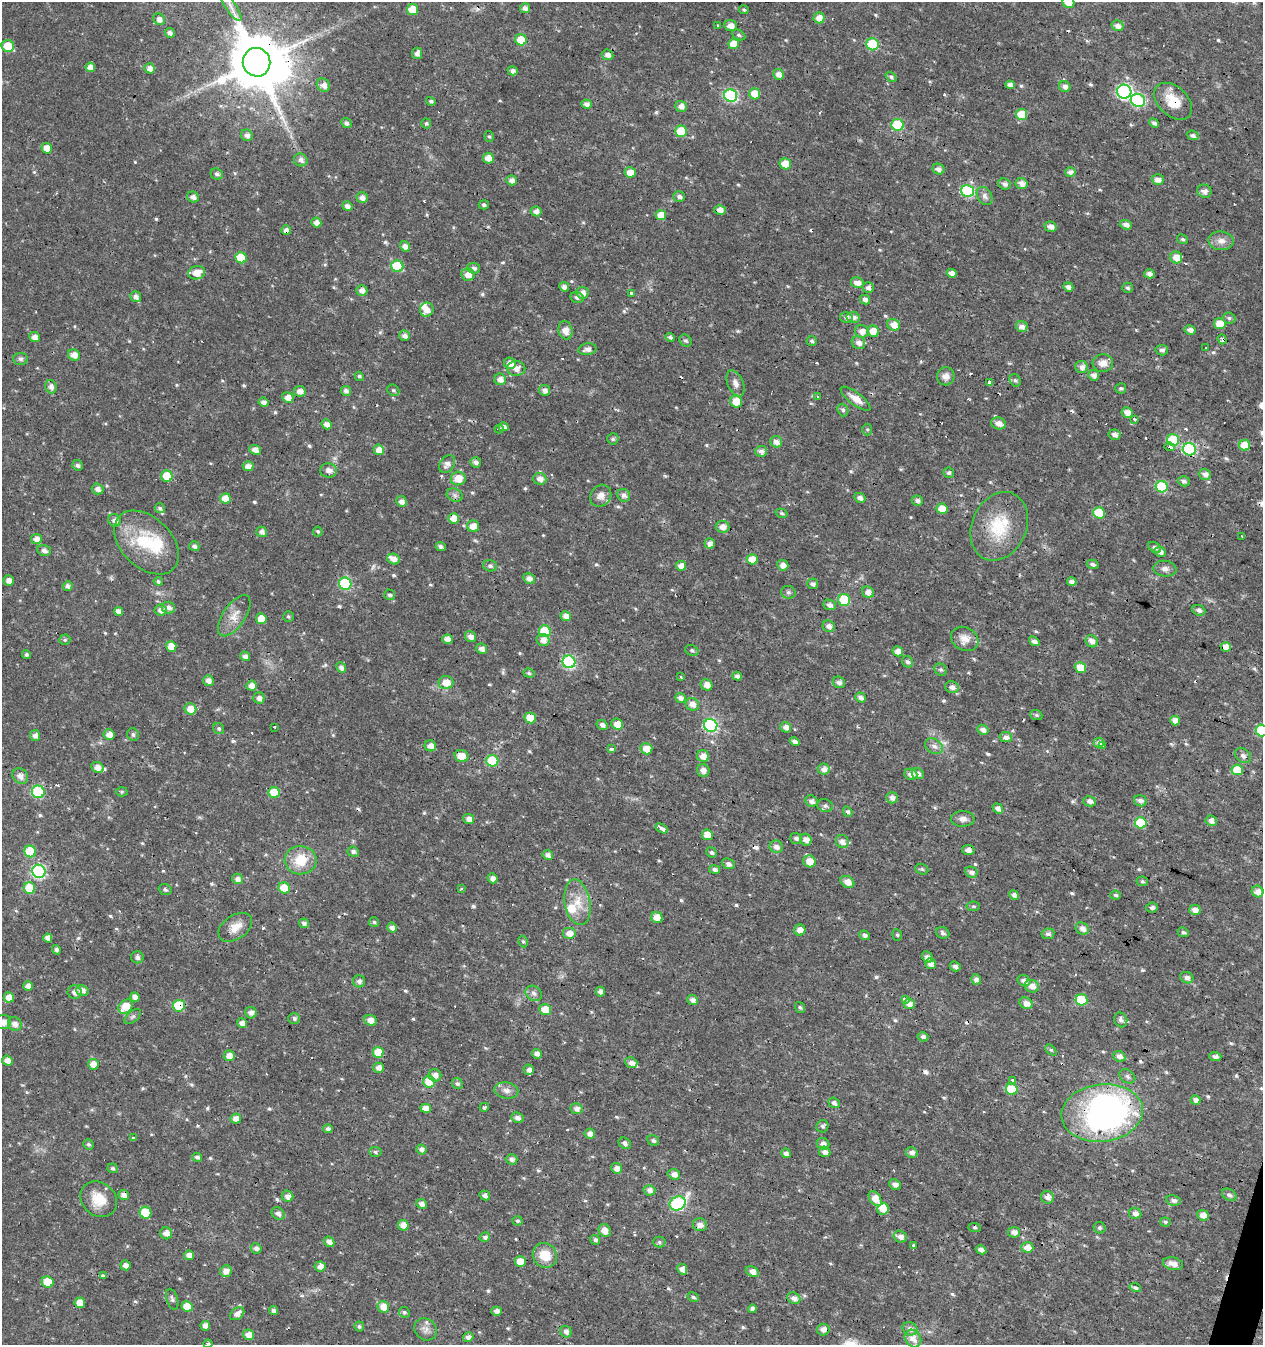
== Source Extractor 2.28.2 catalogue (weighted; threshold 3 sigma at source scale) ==
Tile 6 of 4 x 4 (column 2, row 2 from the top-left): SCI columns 1539-2799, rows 2688-4030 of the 5534 x 5379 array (HDU 1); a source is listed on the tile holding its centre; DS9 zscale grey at full resolution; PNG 1265 x 1347 px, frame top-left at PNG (2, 2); each listed source drawn as its Kron ellipse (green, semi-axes under 4 px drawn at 4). Shown black and unused: <1% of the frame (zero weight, under 3 of 4 exposures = <1% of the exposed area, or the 3 px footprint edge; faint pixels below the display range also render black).
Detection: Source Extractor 2.28.2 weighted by HDU 2 'WHT'; one run over the whole footprint, this tile lists its part. Background 0.016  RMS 0.0021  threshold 0.00951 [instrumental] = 3 sigma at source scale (4.5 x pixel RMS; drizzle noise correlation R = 1.50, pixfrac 1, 0.0396/0.0396 arcsec/px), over >= 5 px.
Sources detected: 657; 1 too faint to see at this stretch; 3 inside a brighter object's white glare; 27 cosmic-ray / hot-pixel residue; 1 long thin detection or spike segment (spike, bleed or trail) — neither listed nor drawn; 8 inside a brighter listed object's ellipse — not listed separately; of the other 617, all 500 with FLUX_AUTO >= 0.341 (the completeness limit of this list) listed and drawn (117 fainter detections not listed), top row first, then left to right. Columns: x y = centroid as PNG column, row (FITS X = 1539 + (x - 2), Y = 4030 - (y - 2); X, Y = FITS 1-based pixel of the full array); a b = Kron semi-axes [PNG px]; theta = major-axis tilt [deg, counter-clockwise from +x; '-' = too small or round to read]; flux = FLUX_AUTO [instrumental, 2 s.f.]
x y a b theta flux
1068 2 6 5 - 2.7
231 6 17 5 -56 1.6
525 8 5 5 - 0.9
412 9 5 5 - 3.5
744 10 5 4 - 0.36
819 18 5 5 - 1.8
159 19 6 5 - 1
717 26 4 3 - 0.61
731 26 6 5 - 1.6
1118 26 6 5 - 1
170 33 5 4 - 0.75
738 35 7 4 -27 0.39
521 40 6 5 - 5.1
734 44 5 5 - 3.9
872 44 6 6 - 13
8 46 6 6 - 4.1
417 53 6 5 - 0.92
607 55 6 5 - 1.1
257 62 14 13 - 1500
90 67 5 4 - 1.8
150 68 5 5 - 1.3
513 71 5 4 - 0.75
778 74 5 5 - 1.3
891 77 6 4 -38 0.49
323 85 7 6 - 1.4
1010 85 5 4 - 0.99
1065 87 6 5 - 1.2
1124 92 7 7 - 41
755 94 5 5 - 3.6
731 95 6 6 - 26
1138 100 7 6 - 23
431 101 5 4 - 0.48
1173 101 22 14 -43 4.9
586 104 5 4 - 0.91
681 106 6 5 - 1.3
1022 114 5 5 - 5.1
346 123 5 4 - 0.68
426 123 5 5 - 0.38
1154 123 5 4 - 0.66
898 125 6 6 - 12
681 131 6 5 - 6.7
247 135 6 5 - 0.97
1193 135 6 4 -22 0.69
489 136 5 4 - 0.35
47 148 5 5 - 2.2
488 158 5 5 - 2.2
301 160 7 6 - 0.93
785 164 6 5 - 3.6
938 169 6 5 - 1
630 172 6 5 - 1.9
1070 172 5 5 - 0.9
217 174 6 5 - 0.6
512 180 5 5 - 1
1158 180 6 5 - 1.3
1005 184 6 5 - 0.86
1022 184 6 5 - 1.4
967 191 6 6 - 18
1204 191 7 6 - 1
985 196 10 7 -59 0.91
193 197 6 5 - 1
679 197 6 5 - 0.7
362 198 6 5 - 1.2
484 205 5 4 - 0.45
347 206 5 4 - 1.1
720 210 6 5 - 1.2
536 211 5 5 - 1.1
661 215 5 5 - 3
316 222 5 5 - 1.4
1126 225 6 4 -19 0.94
1050 227 6 5 - 1.2
286 230 5 4 - 1.1
1183 239 6 4 -28 0.39
1221 241 13 9 -5 1.5
405 246 5 4 - 1
1176 257 6 5 - 2.4
241 258 6 5 - 6.3
397 266 6 5 - 8.6
474 268 6 5 - 0.7
197 273 8 6 11 2.5
952 273 5 4 - 1.3
1149 274 5 4 - 1.1
468 275 6 6 - 1.9
857 283 6 5 - 1.6
564 287 5 4 - 0.98
1068 287 5 4 - 1
868 288 5 5 - 0.82
1127 288 5 5 - 0.44
362 291 5 5 - 1.4
582 293 6 6 - 1.4
631 294 3 3 - 2.4
136 297 6 5 - 1.1
577 297 7 5 -14 0.67
865 300 5 4 - 0.93
427 310 7 6 - 1.7
846 317 6 5 - 0.75
853 317 6 5 - 1
1229 318 6 5 - 0.48
1220 324 6 5 - 4.1
894 325 6 5 - 2.1
1022 326 6 5 - 1.2
565 330 9 7 -78 1.6
1190 330 5 4 - 1
862 331 7 6 - 1.5
873 331 6 5 - 2.9
405 336 5 5 - 1.1
34 337 5 5 - 1.2
670 337 4 4 - 0.69
1222 339 5 4 - 1
685 341 7 5 -41 0.45
812 341 5 5 - 0.43
858 343 7 6 - 1.3
1206 348 3 3 - 0.35
587 349 9 6 11 1.1
1162 350 6 5 - 0.61
74 355 6 5 - 1.5
21 359 7 6 - 0.53
510 363 6 5 - 1.8
1103 363 10 9 - 1.6
1081 367 6 6 - 1.3
516 368 9 7 -2 1.6
1094 375 5 5 - 1.1
359 376 5 4 - 0.42
946 376 9 9 - 1.3
500 379 6 5 - 1.3
1015 380 6 5 - 0.44
990 382 4 3 - 0.91
735 383 14 7 -66 1.2
51 387 7 5 -70 1
1121 388 5 5 - 0.37
393 390 6 5 - 0.44
544 390 6 5 - 0.86
300 391 6 5 - 1.3
346 391 5 5 - 0.81
288 397 6 5 - 1.7
818 397 3 3 - 0.49
855 399 18 6 -37 2.1
264 402 5 4 - 1
736 402 6 6 - 3.3
843 410 6 5 - 0.43
1127 412 6 5 - 1.7
1134 419 3 3 - 0.72
999 423 7 6 - 1.4
326 424 5 4 - 1.3
503 427 5 4 - 0.78
499 429 4 3 - 0.93
867 429 6 5 - 0.36
1115 435 6 5 - 1
613 439 5 5 - 0.43
1173 440 6 6 - 13
776 442 6 5 - 1.2
1244 445 5 5 - 4.5
1170 447 5 3 - 1
1189 449 6 6 - 20
255 450 6 4 -23 1.2
379 450 5 5 - 2.1
761 451 6 5 - 0.98
476 462 5 5 - 0.76
447 464 10 7 55 1.1
78 465 5 5 - 0.57
248 466 5 5 - 1.4
329 470 8 7 - 1.2
949 473 5 5 - 0.48
1205 474 6 5 - 1.1
167 476 6 5 - 4.7
458 478 7 7 - 3
540 479 6 6 - 1.3
1184 481 6 5 - 0.58
1162 487 6 5 - 13
98 489 6 5 - 1
455 495 8 6 -21 0.65
624 495 7 6 - 0.86
601 496 11 10 - 1.5
225 498 5 5 - 2.7
860 498 6 4 -29 0.94
401 501 5 5 - 1.2
917 501 5 5 - 0.75
160 508 5 5 - 0.44
942 509 5 5 - 3.5
781 513 6 4 -16 0.36
1099 513 6 5 - 7.1
454 518 5 5 - 2.9
115 520 7 6 - 1.1
473 526 6 6 - 2.2
999 526 35 27 65 9.8
722 527 7 6 - 1.4
318 531 5 5 - 0.37
262 532 5 5 - 1
1242 536 3 3 - 1.1
36 539 5 5 - 1.5
147 543 38 25 -44 12
710 543 5 5 - 1.2
194 546 5 5 - 0.64
441 547 5 4 - 0.59
1155 547 7 5 -33 0.55
44 550 7 5 -21 0.81
1160 552 6 5 - 1.2
394 559 6 5 - 1.2
752 559 5 5 - 3
1093 564 6 4 -15 0.55
783 565 6 5 - 1.3
490 566 7 6 - 0.6
681 566 5 4 - 1.5
1165 569 11 8 -6 0.99
529 579 6 5 - 1.3
9 581 5 5 - 1.4
158 581 4 3 - 0.42
1072 582 5 4 - 0.81
345 584 6 6 - 19
813 584 5 5 - 0.71
68 586 5 4 - 0.8
788 592 7 6 - 0.55
868 592 6 5 - 1.4
390 595 6 5 - 0.49
844 600 6 6 - 12
830 605 6 5 - 0.78
168 607 7 6 - 0.85
161 610 6 5 - 1.2
1199 610 7 5 -21 0.68
118 611 4 4 - 1.4
234 616 24 11 56 2.6
288 616 5 5 - 0.37
566 616 5 5 - 1.3
261 619 5 5 - 3.5
829 626 6 5 - 1
545 631 6 5 - 10
471 637 6 5 - 1.1
448 639 5 4 - 1.6
965 639 14 11 -29 2
65 640 6 5 - 0.39
543 640 6 6 - 1.4
1034 641 6 4 -38 0.97
1092 641 6 5 - 1.3
171 646 5 5 - 2.8
1226 647 5 5 - 2.6
481 649 5 5 - 1.1
692 650 7 5 -28 0.4
898 651 5 4 - 1.4
26 655 4 4 - 0.43
245 656 5 4 - 0.97
569 662 6 6 - 29
907 662 6 5 - 0.55
1080 667 6 5 - 3.2
341 668 6 4 -47 0.7
941 670 6 5 - 0.44
529 673 6 4 -17 0.4
737 676 4 4 - 0.8
681 677 3 3 - 0.48
208 681 5 5 - 1.1
839 682 6 5 - 0.89
446 683 7 6 - 2.7
707 685 6 5 - 1.8
251 686 5 5 - 1.6
952 687 7 6 - 0.96
861 697 5 4 - 0.92
259 698 6 5 - 0.92
680 698 5 4 - 0.95
692 704 7 6 - 1.8
190 709 6 5 - 2.7
1036 715 6 5 - 0.38
530 718 6 5 - 4.6
1175 721 5 5 - 1.5
617 724 6 5 - 2.2
602 725 6 5 - 0.81
711 725 7 6 - 29
274 727 3 3 - 0.59
786 727 5 5 - 1.2
219 729 6 5 - 0.41
983 730 6 5 - 1
1262 730 6 6 - 12
133 734 6 5 - 0.51
35 735 5 5 - 1
109 735 5 5 - 1.7
1006 737 6 5 - 1.1
795 742 5 4 - 0.95
1099 743 5 5 - 1
1103 745 3 3 - 0.54
430 746 6 5 - 1.5
934 746 9 7 -31 1
611 748 3 3 - 3.4
646 749 6 5 - 2.4
461 756 7 6 - 2.2
703 756 6 5 - 1.9
1243 756 9 6 -37 0.83
492 761 6 6 - 10
97 767 6 5 - 1.6
824 769 6 5 - 1.2
703 770 6 6 - 1.2
1237 770 6 5 - 5.3
911 774 7 5 -20 1.3
918 774 6 5 - 1.1
20 776 8 7 - 1.3
38 792 6 6 - 17
122 792 6 4 2 0.34
274 793 6 5 - 5.2
892 798 6 5 - 1
811 801 6 5 - 0.87
1090 801 6 5 - 0.94
1140 801 6 5 - 0.88
825 806 8 6 -24 0.59
998 808 6 4 -35 1.1
848 812 5 4 - 0.56
469 819 5 5 - 1
963 819 12 7 1 1.2
1211 821 6 5 - 0.97
1141 823 6 5 - 10
661 828 6 3 -31 2.1
707 835 5 5 - 2.3
796 838 6 5 - 0.75
806 840 6 5 - 1.4
842 841 7 6 - 1.5
776 847 7 6 - 1.2
968 850 6 5 - 1
30 851 6 5 - 8.1
353 852 6 5 - 0.64
712 852 5 5 - 0.49
548 855 5 5 - 1.1
300 860 16 14 -3 5.3
809 861 6 6 - 2.7
728 864 7 5 -23 0.78
714 869 5 4 - 0.66
922 869 7 5 -22 0.39
39 871 7 6 - 30
971 872 6 5 - 0.78
492 878 5 4 - 1.1
238 879 6 5 - 1
1142 881 6 5 - 0.35
847 882 7 5 -32 1.9
29 888 6 5 - 7
284 888 6 5 - 5
462 889 3 3 - 0.35
165 890 6 5 - 0.43
1258 891 6 5 - 1.7
1014 895 5 4 - 0.81
1116 895 6 4 -6 0.46
577 902 23 13 -80 4.1
973 906 7 5 5 0.35
1152 908 6 5 - 0.66
1195 910 5 5 - 1.6
657 918 6 5 - 2.2
374 922 5 5 - 0.36
304 923 5 4 - 0.69
235 927 19 12 34 2.6
392 927 5 4 - 1.1
1082 928 7 6 - 1.3
800 930 6 5 - 1.5
1183 932 6 4 -26 0.46
569 933 7 6 - 1.4
943 933 7 5 -27 0.55
1048 934 6 5 - 0.75
865 935 5 4 - 0.57
897 935 5 5 - 0.38
48 938 4 4 - 1.2
523 941 6 4 -61 0.34
56 950 5 4 - 0.67
137 957 6 6 - 0.71
927 957 6 5 - 1.1
930 964 5 5 - 1.2
955 966 6 4 -21 0.75
1187 978 7 5 -26 0.93
976 979 5 5 - 1
359 981 6 6 - 0.84
1024 981 6 5 - 1.1
28 986 5 4 - 1.1
1032 986 7 6 - 1.5
82 990 6 5 - 1.3
75 992 7 6 - 1.2
600 992 5 4 - 0.91
534 993 9 7 -35 0.83
9 997 5 5 - 2.1
135 997 5 4 - 1.2
693 1000 5 5 - 1.1
905 1000 3 3 - 1.6
1081 1000 6 5 - 9.3
1026 1003 7 5 -29 1.5
909 1004 5 5 - 1.4
179 1006 6 6 - 10
126 1007 8 6 47 4.9
800 1007 6 4 -52 0.37
545 1010 6 5 - 3.4
251 1013 6 5 - 1.1
133 1017 10 5 40 0.52
294 1018 6 5 - 0.58
371 1020 6 5 - 1.5
1121 1020 7 6 - 0.71
3 1022 8 7 - 1.7
242 1023 5 4 - 1.1
15 1024 7 6 - 1.2
923 1037 5 4 - 0.64
1051 1050 6 4 -44 0.38
378 1052 5 5 - 4.4
537 1054 5 4 - 1
229 1056 5 5 - 1.6
1119 1056 6 5 - 1.1
1215 1056 6 4 -5 0.84
7 1060 5 5 - 1.4
631 1063 6 5 - 1.2
93 1064 5 5 - 2.1
379 1068 5 5 - 1.3
529 1070 5 5 - 0.93
435 1075 6 6 - 1.1
1127 1076 8 6 -34 0.65
1012 1081 3 3 - 1.1
429 1082 6 5 - 5.3
457 1084 6 5 - 0.46
1012 1089 6 5 - 6.7
506 1090 12 8 -8 1.2
1196 1100 5 4 - 0.95
834 1103 6 5 - 0.72
484 1107 4 3 - 0.74
426 1108 5 4 - 1.7
577 1109 6 5 - 1.1
1102 1113 41 28 6 61
518 1118 6 5 - 1
236 1119 5 5 - 1.6
823 1126 6 6 - 0.47
328 1129 5 4 - 0.61
590 1134 5 5 - 1.3
133 1138 3 3 - 0.73
653 1141 6 5 - 0.52
625 1143 6 5 - 0.7
88 1144 5 5 - 0.4
823 1144 6 5 - 1.3
421 1150 5 5 - 1
375 1152 6 5 - 0.43
825 1152 6 5 - 1.1
786 1153 5 4 - 0.96
912 1153 6 5 - 0.91
197 1157 5 4 - 0.61
512 1159 6 5 - 0.72
113 1168 5 5 - 0.4
617 1168 5 5 - 1.5
674 1174 6 5 - 1.3
895 1185 6 5 - 1
649 1190 6 5 - 1.2
124 1195 5 5 - 1.3
485 1195 5 4 - 0.74
1229 1195 8 5 -32 0.66
287 1196 6 5 - 1.2
1047 1197 6 6 - 1.2
99 1199 19 16 -39 4.4
875 1199 8 5 -56 2.7
1174 1200 7 5 -14 0.69
677 1203 8 6 33 26
422 1204 5 4 - 1.1
883 1209 6 5 - 2.2
145 1213 6 5 - 6.8
1135 1213 6 5 - 1.1
278 1214 7 5 -43 0.85
1203 1215 6 5 - 1.8
518 1221 5 4 - 0.42
1165 1222 5 4 - 0.4
403 1225 5 5 - 2.1
700 1225 7 6 - 1.1
975 1228 6 4 -6 0.37
1100 1228 6 5 - 0.48
605 1231 7 5 -58 1.8
1014 1232 6 5 - 1.2
166 1233 6 6 - 1.4
485 1237 5 4 - 0.56
900 1237 7 6 - 1.1
595 1240 5 4 - 0.6
329 1242 6 5 - 1.3
659 1242 6 5 - 0.41
913 1246 3 3 - 1.9
1027 1247 6 5 - 2.1
256 1248 5 5 - 0.86
981 1250 5 4 - 1
189 1255 5 4 - 1.3
545 1255 13 12 - 4.5
520 1262 5 5 - 3.2
1173 1264 10 6 -12 1.5
126 1265 5 5 - 1.2
320 1266 5 5 - 1.3
682 1269 5 5 - 1.4
226 1271 6 6 - 1.4
752 1272 7 5 -29 1.3
103 1276 4 3 - 2.2
48 1282 6 5 - 5
1135 1288 6 4 -17 0.48
693 1297 6 5 - 0.43
794 1298 7 5 -23 1
172 1299 11 5 -72 0.59
80 1303 5 5 - 2.7
187 1306 5 5 - 2.9
383 1307 6 5 - 2.7
752 1309 4 4 - 0.94
273 1311 4 4 - 0.78
496 1311 5 4 - 0.98
404 1312 5 5 - 0.4
237 1314 8 5 38 1.3
205 1326 5 5 - 1.4
359 1326 5 5 - 0.44
425 1329 12 10 -43 1.3
823 1329 6 6 - 1.1
910 1329 7 6 - 1.2
566 1332 6 5 - 1
249 1335 5 5 - 1.8
468 1337 5 4 - 0.97
913 1339 9 7 -51 2
208 1344 4 3 - 1
Overlapping masked pixels (flux is a lower limit): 16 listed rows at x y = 257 62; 1138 100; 1173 101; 286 230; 1222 339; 1170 447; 1189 449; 329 470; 454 518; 999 526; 569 662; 711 725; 492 761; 97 767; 179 1006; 1102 1113
Isophote crosses this tile's border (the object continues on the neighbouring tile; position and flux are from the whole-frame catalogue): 4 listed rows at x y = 1068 2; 1262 730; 3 1022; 208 1344